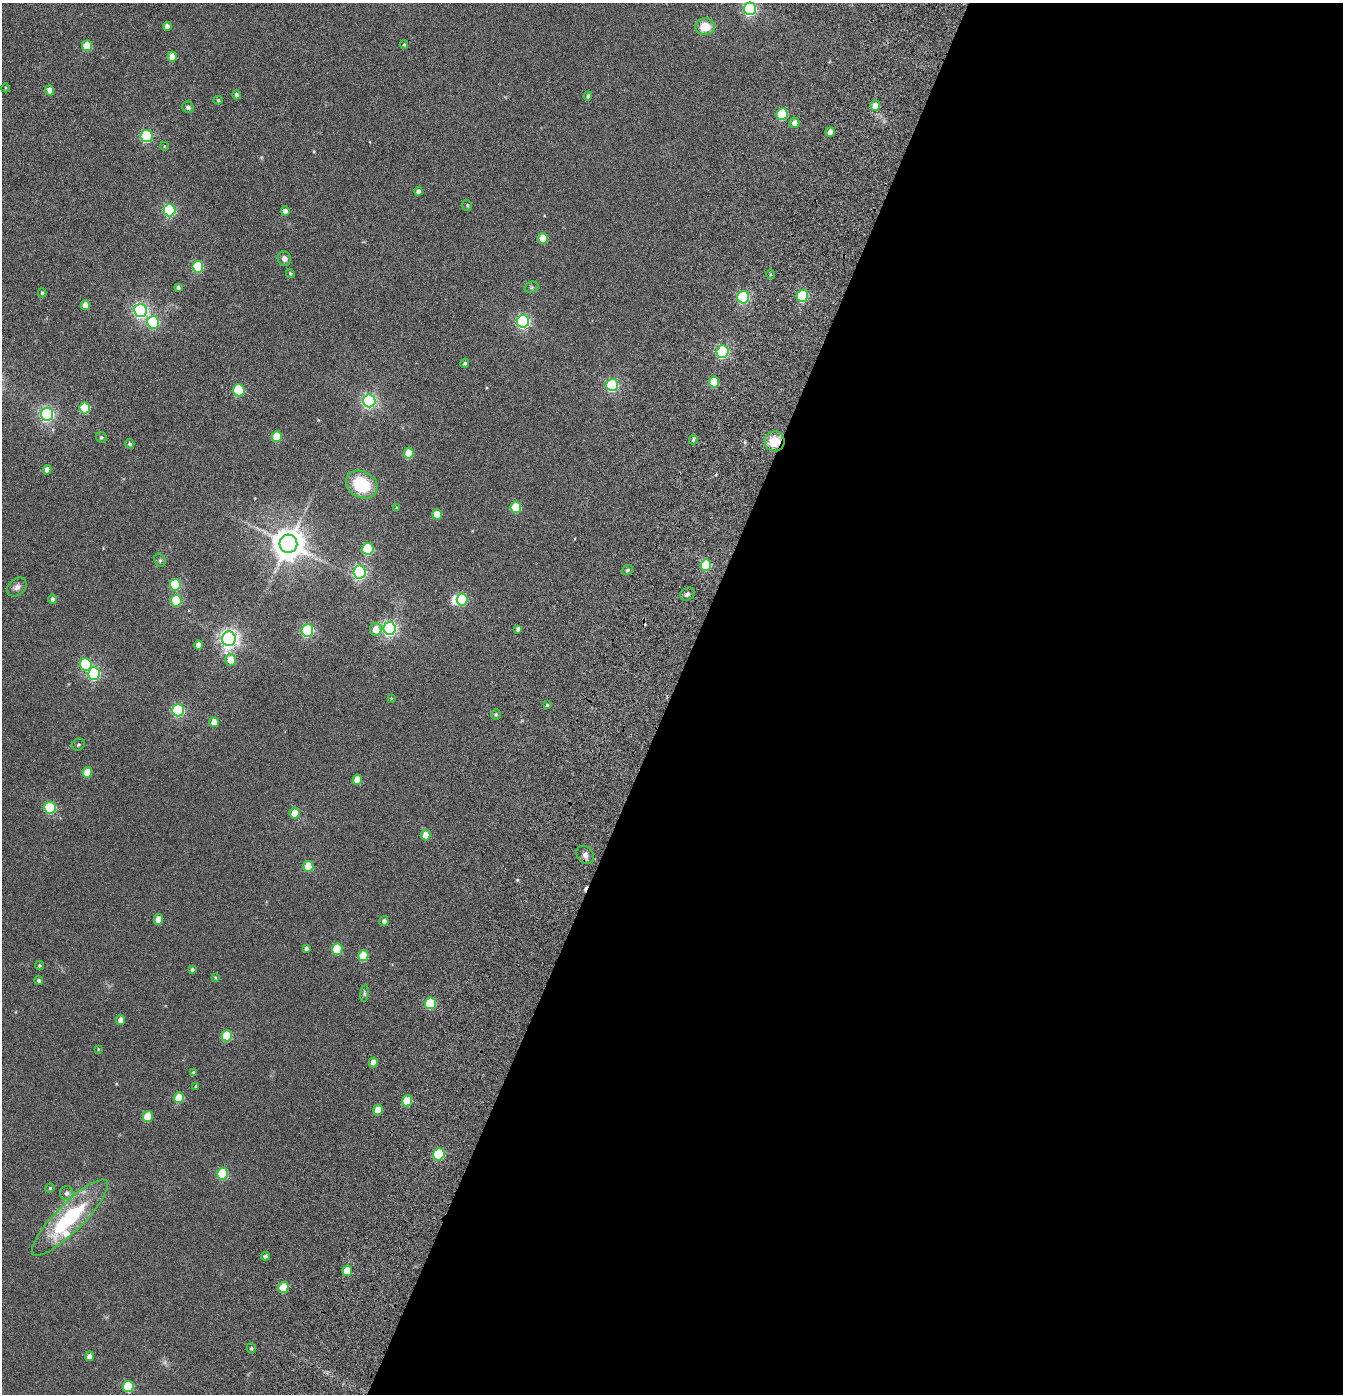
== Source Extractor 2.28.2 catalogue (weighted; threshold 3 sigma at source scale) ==
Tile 12 of 4 x 4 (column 4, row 3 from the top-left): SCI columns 4271-5611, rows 1614-3005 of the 6104 x 6079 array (HDU 1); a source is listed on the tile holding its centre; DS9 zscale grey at full resolution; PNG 1345 x 1396 px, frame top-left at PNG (2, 3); each listed source drawn as its Kron ellipse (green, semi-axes under 4 px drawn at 4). Shown black and unused: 50% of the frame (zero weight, under 3 of 6 exposures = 11% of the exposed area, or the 3 px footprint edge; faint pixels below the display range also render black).
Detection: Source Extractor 2.28.2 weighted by HDU 2 'WHT'; one run over the whole footprint, this tile lists its part. Background 0.139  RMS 0.011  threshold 0.047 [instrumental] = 3 sigma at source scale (4.09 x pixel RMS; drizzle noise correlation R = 1.36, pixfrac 0.8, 0.05/0.05 arcsec/px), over >= 5 px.
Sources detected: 125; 1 too faint to see at this stretch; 1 inside a brighter object's white glare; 1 cosmic-ray / hot-pixel residue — neither listed nor drawn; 1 inside a brighter listed object's ellipse — not listed separately; the other 121 listed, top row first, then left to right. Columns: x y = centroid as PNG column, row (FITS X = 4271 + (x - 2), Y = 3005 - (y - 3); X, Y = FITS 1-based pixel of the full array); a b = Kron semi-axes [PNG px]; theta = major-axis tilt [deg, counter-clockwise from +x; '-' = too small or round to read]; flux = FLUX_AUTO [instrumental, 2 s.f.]
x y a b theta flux
750 9 6 6 - 160
167 26 4 4 - 5.4
705 27 9 8 - 16
404 44 4 3 - 1.1
87 46 5 5 - 26
172 57 5 4 - 14
5 88 4 3 - 0.81
50 90 5 4 - 8.7
236 95 4 4 - 2.2
588 96 4 4 - 1.9
218 100 4 4 - 1.3
875 105 5 5 - 6.6
188 107 6 5 - 2
782 114 6 5 - 60
794 123 5 5 - 5.7
830 132 5 4 - 5.6
146 136 6 6 - 100
164 146 4 3 - 0.66
419 191 4 4 - 4.1
467 205 5 5 - 1.4
169 210 6 6 - 120
285 211 5 4 - 5
543 238 5 5 - 19
284 258 7 6 - 4.1
198 267 6 5 - 60
290 273 5 4 - 1.2
771 274 5 3 - 1.2
178 287 4 3 - 2
531 287 7 5 19 1.5
42 293 4 4 - 1.4
802 296 6 5 - 96
743 297 6 6 - 120
85 305 5 4 - 9.9
140 311 6 6 - 240
523 321 6 6 - 180
153 322 6 6 - 81
723 352 6 6 - 130
465 363 5 4 - 1.6
714 382 5 5 - 27
612 385 6 6 - 130
239 390 6 5 - 70
369 401 6 6 - 230
85 408 5 5 - 51
47 414 6 6 - 200
101 437 6 5 - 1.5
277 437 5 5 - 31
693 440 5 3 - 1.6
774 441 10 10 - 19
130 444 5 4 - 1.4
409 453 5 5 - 24
47 470 5 4 - 4.9
362 485 16 13 -28 42
516 507 5 5 - 44
397 508 4 3 - 0.92
437 514 5 4 - 17
288 544 9 9 - 1700
368 549 6 5 - 66
160 560 7 5 -71 1.6
706 565 6 5 - 44
628 570 5 5 - 2
359 572 6 6 - 200
175 585 6 5 - 56
17 587 11 8 44 4.2
687 594 8 6 34 2.9
53 599 5 4 - 2.5
462 600 6 5 - 62
176 601 6 5 - 58
390 628 6 6 - 240
376 629 6 6 - 12
518 629 4 4 - 3.1
307 630 6 6 - 130
229 639 7 6 - 450
199 645 5 4 - 7.3
230 660 6 5 - 12
86 664 6 6 - 75
94 674 6 6 - 130
391 698 4 3 - 0.75
547 705 4 4 - 1.3
178 710 6 6 - 120
496 714 5 4 - 1.4
214 722 5 4 - 7.7
78 745 6 5 - 1.6
87 772 5 5 - 18
357 780 5 5 - 15
50 808 6 6 - 76
295 813 5 5 - 14
426 835 5 4 - 13
585 855 10 8 -50 4.4
308 866 5 5 - 27
158 920 5 4 - 11
384 921 5 4 - 3.5
306 949 4 3 - 2.5
337 949 6 5 - 43
363 956 5 5 - 31
39 966 4 4 - 1.4
192 969 4 4 - 1.6
215 977 4 3 - 0.79
39 980 4 4 - 2.1
364 993 8 4 82 1.6
431 1003 6 5 - 54
121 1020 5 4 - 7.9
227 1036 5 5 - 42
98 1049 3 3 - 0.71
373 1062 5 4 - 8.4
194 1073 4 4 - 2.1
196 1086 4 3 - 0.98
179 1098 5 5 - 28
407 1101 5 5 - 27
378 1110 5 4 - 16
148 1116 5 5 - 25
439 1154 6 5 - 79
223 1174 6 5 - 59
50 1188 5 4 - 1
67 1193 7 6 - 3.4
70 1218 52 14 45 87
265 1256 4 4 - 1.6
347 1271 5 5 - 17
283 1287 5 5 - 28
251 1348 5 4 - 1.6
89 1356 5 4 - 5.6
128 1387 6 5 - 51
Overlapping masked pixels (flux is a lower limit): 2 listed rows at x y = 774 441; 347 1271
Isophote crosses this tile's border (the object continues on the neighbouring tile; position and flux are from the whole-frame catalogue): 1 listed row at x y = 750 9